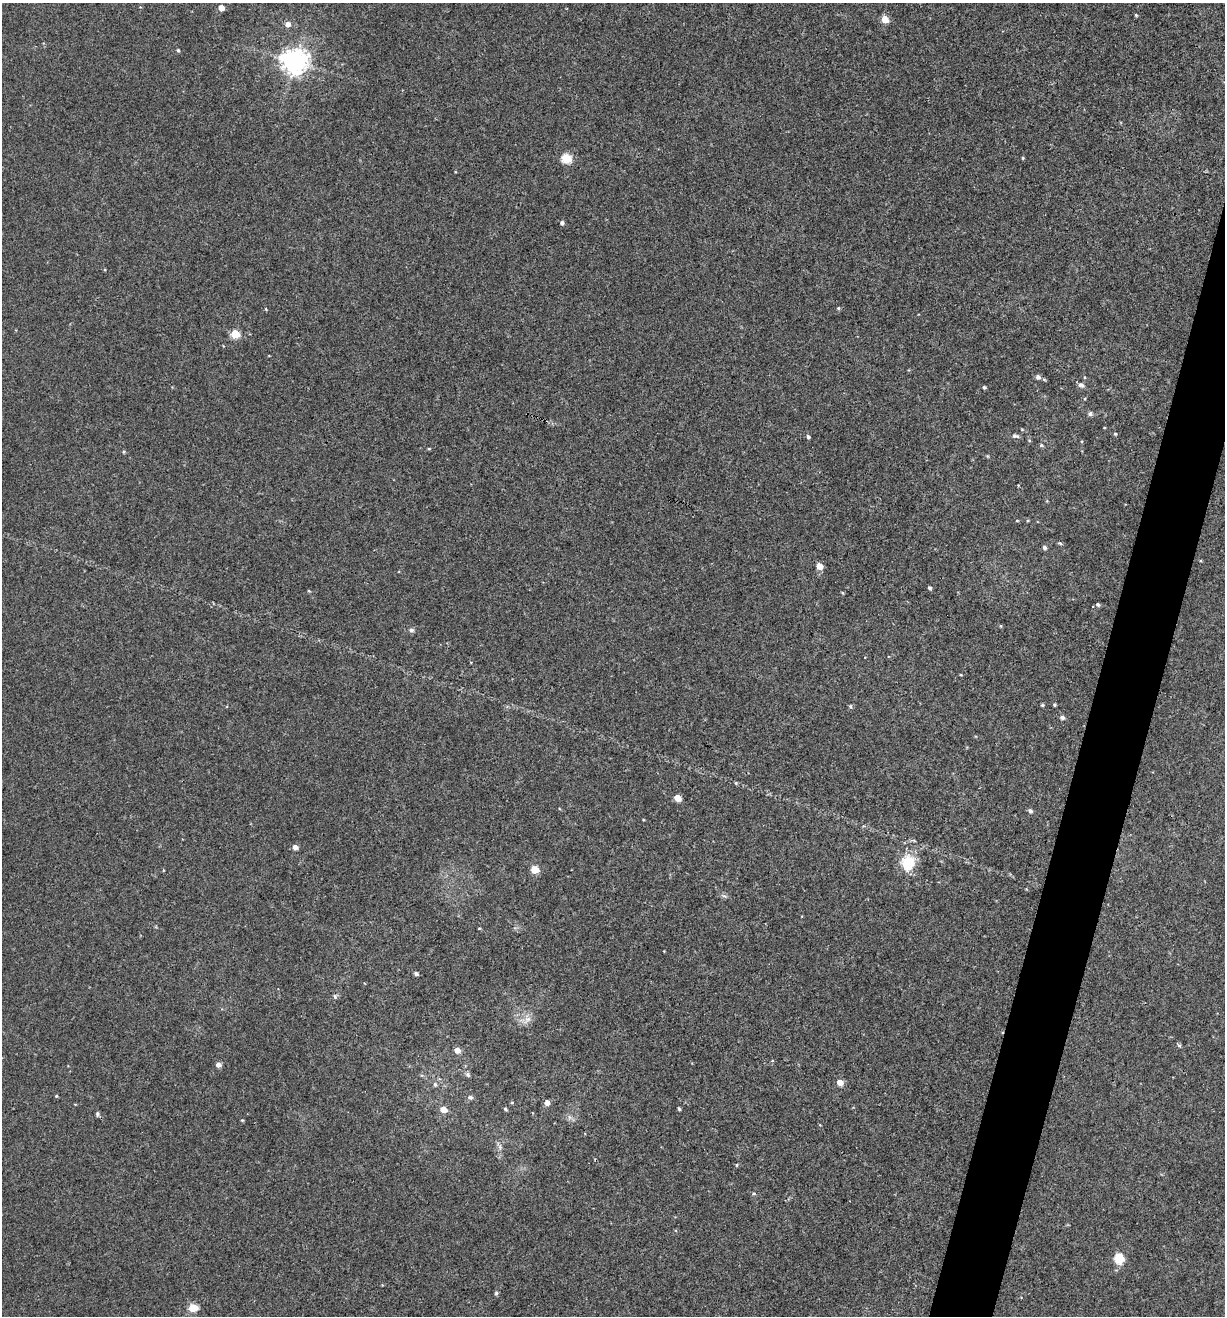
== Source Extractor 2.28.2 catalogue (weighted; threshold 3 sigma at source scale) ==
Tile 10 of 4 x 4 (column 2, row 3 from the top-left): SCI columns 1349-2571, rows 1318-2631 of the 5271 x 5259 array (HDU 1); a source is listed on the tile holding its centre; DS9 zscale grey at full resolution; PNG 1227 x 1318 px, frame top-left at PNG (2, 3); no overlay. Shown black and unused: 4% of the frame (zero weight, under 3 of 4 exposures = <1% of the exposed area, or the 3 px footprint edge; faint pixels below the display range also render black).
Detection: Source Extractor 2.28.2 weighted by HDU 2 'WHT'; one run over the whole footprint, this tile lists its part. Background 0.00115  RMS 0.0035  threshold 0.016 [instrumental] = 3 sigma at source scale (4.5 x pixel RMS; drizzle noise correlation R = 1.50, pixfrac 1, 0.05/0.05 arcsec/px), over >= 5 px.
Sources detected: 62; all 62 listed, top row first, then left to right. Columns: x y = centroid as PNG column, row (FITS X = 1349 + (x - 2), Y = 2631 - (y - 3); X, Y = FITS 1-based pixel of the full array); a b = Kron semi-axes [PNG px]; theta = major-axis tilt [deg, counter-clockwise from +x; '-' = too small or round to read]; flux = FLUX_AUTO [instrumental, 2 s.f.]
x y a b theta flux
221 8 5 4 - 2.9
1136 15 4 4 - 0.4
885 19 5 5 - 5.8
287 24 6 6 - 1.9
178 50 5 4 - 0.43
295 61 8 8 - 340
566 158 6 5 - 16
1023 158 4 3 - 0.35
562 223 4 4 - 0.9
838 308 4 4 - 0.43
235 334 5 5 - 9.9
1038 377 6 5 - 1.3
1081 385 9 6 -11 1.1
984 387 4 3 - 0.62
1090 414 6 6 - 0.83
1115 434 5 4 - 0.42
1015 436 9 5 -11 0.98
808 437 4 4 - 0.66
1029 440 5 4 - 0.39
1041 445 5 4 - 0.57
123 452 5 3 - 0.39
1017 521 4 3 - 0.27
1060 543 5 4 - 0.48
1044 548 5 5 - 0.91
820 566 5 4 - 4.3
929 588 4 4 - 0.68
309 591 4 3 - 0.3
1098 605 5 4 - 0.62
1000 626 5 3 - 0.32
411 630 7 5 -14 0.77
1042 705 4 3 - 0.43
1054 705 3 3 - 0.48
850 706 6 4 -90 0.37
1062 717 5 4 - 0.98
677 798 5 4 - 4.9
1030 811 5 4 - 1
295 847 5 5 - 1.8
908 863 17 14 74 11
535 870 5 5 - 8.7
725 896 8 3 -6 0.61
479 928 5 3 - 0.31
416 974 4 4 - 0.89
335 996 6 5 - 0.59
528 1019 10 5 26 1.7
457 1050 5 5 - 2.7
218 1065 5 4 - 1.8
468 1075 6 5 - 0.78
840 1082 6 5 - 3.4
435 1084 6 4 -68 0.61
56 1096 4 4 - 0.34
470 1097 7 5 -13 0.74
547 1103 5 5 - 1.9
505 1109 4 3 - 0.47
679 1109 4 3 - 0.5
444 1110 6 5 - 3.6
97 1114 7 4 88 0.62
242 1120 4 3 - 0.36
737 1165 5 3 - 0.33
754 1193 5 3 - 0.41
1119 1258 6 5 - 17
496 1293 5 4 - 0.55
193 1308 5 5 - 9.9